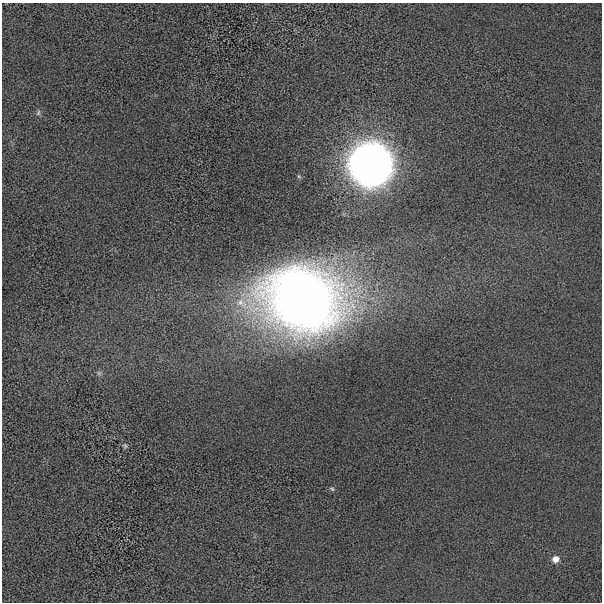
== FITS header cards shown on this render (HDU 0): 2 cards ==
NAXIS1  =                  600 / length of data axis 1
NAXIS2  =                  600 / length of data axis 2

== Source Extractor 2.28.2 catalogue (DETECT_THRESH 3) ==
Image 600 x 600 px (HDU 0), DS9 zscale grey, 1 PNG px = 1 image px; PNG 604 x 604 px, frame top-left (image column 1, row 600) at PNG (2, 3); no overlay
Background 1.61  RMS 450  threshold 1340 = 3 sigma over >= 5 px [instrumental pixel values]
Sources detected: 7; all 7 listed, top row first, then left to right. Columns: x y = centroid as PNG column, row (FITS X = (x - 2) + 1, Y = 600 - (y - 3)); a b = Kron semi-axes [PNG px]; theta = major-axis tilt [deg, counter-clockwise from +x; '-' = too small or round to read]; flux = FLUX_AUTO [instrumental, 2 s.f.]
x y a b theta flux
38 113 9 5 72 7.1e+04
371 164 17 17 - 6.8e+07
302 301 73 55 -10 3.0e+07
99 373 6 6 - 6.2e+04
125 446 7 5 -43 4.9e+04
332 489 7 4 -30 4.5e+04
555 559 8 7 - 2.1e+05